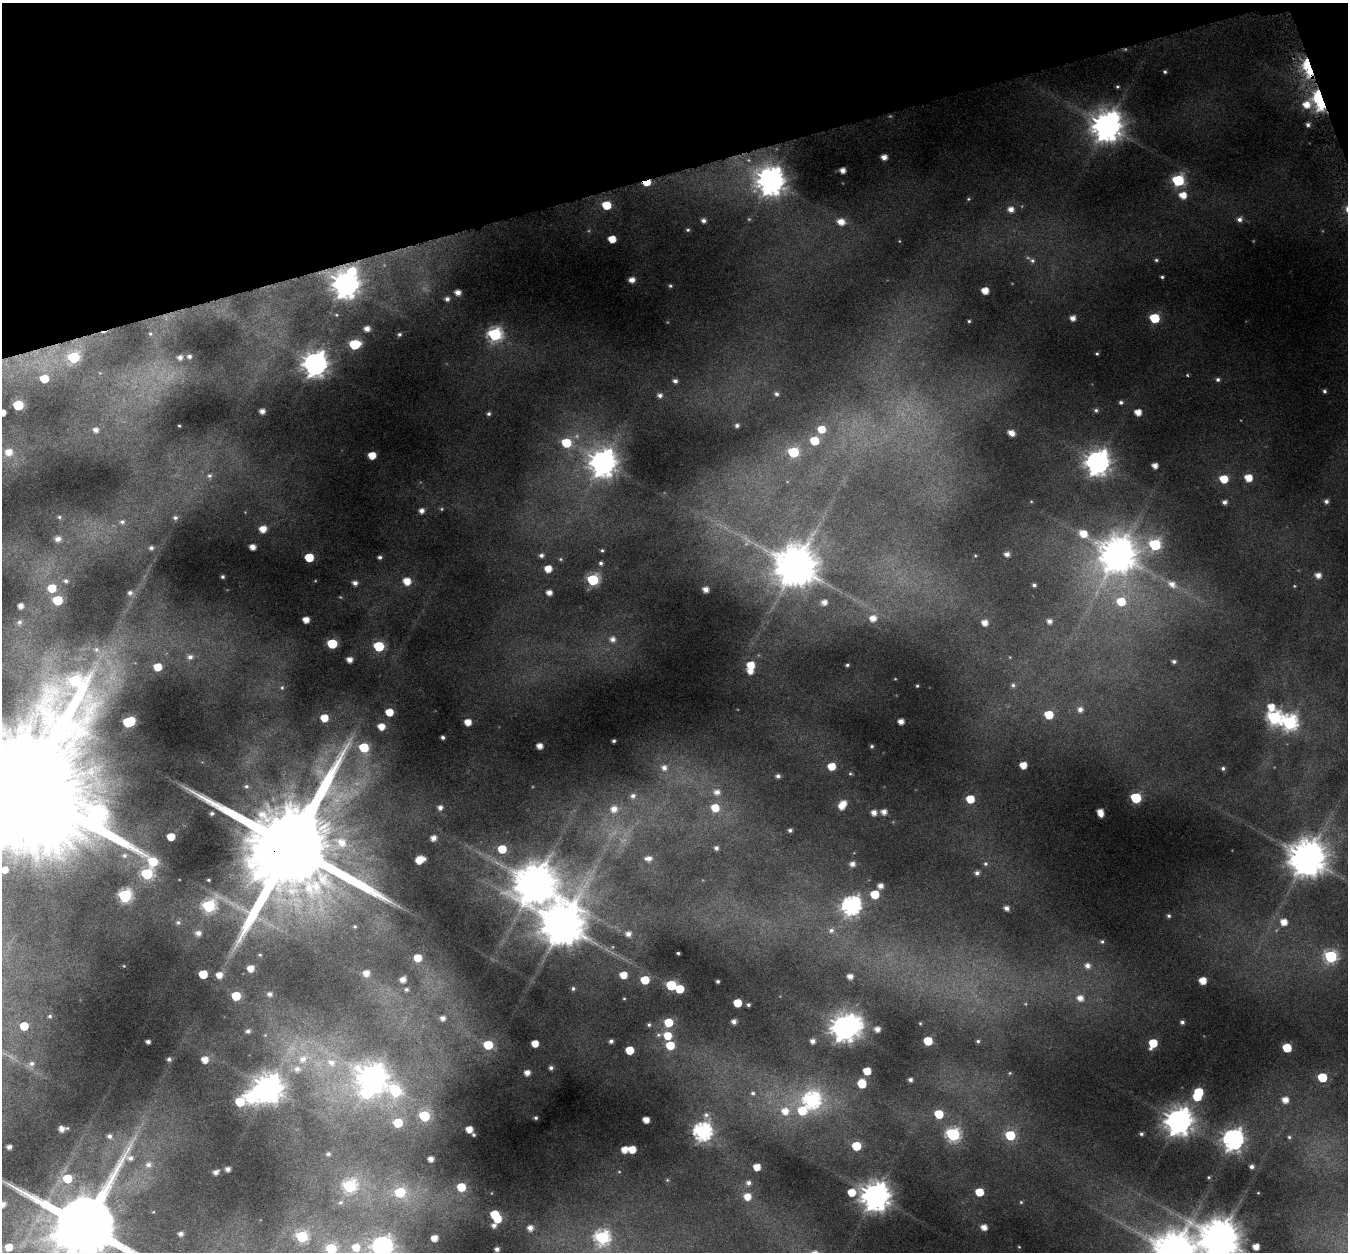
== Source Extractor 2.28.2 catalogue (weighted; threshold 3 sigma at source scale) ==
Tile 3 of 4 x 4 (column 3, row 1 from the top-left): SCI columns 2697-4042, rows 3825-5074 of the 5428 x 5208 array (HDU 1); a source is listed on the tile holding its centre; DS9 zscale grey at full resolution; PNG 1350 x 1254 px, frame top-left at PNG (2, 3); no overlay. Shown black and unused: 14% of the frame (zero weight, under 4 of 8 exposures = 2% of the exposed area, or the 3 px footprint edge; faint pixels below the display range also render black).
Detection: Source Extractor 2.28.2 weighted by HDU 2 'WHT'; one run over the whole footprint, this tile lists its part. Background 0.0428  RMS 0.0094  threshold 0.0383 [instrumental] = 3 sigma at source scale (4.09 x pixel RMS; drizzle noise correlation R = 1.36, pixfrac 0.8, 0.0396/0.0396 arcsec/px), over >= 5 px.
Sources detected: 347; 10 too faint to see at this stretch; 5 inside a brighter object's white glare — not listed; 2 inside a brighter listed object's ellipse — not listed separately; the other 330 listed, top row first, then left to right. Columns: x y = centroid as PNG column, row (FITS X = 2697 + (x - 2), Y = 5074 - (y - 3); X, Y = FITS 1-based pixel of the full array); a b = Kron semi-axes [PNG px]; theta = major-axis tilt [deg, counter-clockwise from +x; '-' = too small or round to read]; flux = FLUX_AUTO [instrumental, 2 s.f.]
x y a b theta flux
1308 67 21 8 -74 56
1165 72 4 4 - 1.4
1117 87 5 5 - 1.3
1319 99 14 7 -76 120
1306 105 10 9 - 13
1308 125 5 5 - 2.6
1107 126 10 10 - 1400
884 157 5 5 - 6.3
842 170 5 4 - 5.9
1178 180 7 6 - 91
771 181 10 9 - 1100
646 183 6 4 10 23
1183 195 8 7 - 12
968 199 5 4 - 1
606 205 6 6 - 25
1011 209 7 6 - 6.3
1239 219 6 6 - 3.8
703 221 5 4 - 3.5
841 222 9 7 -12 9.7
688 230 5 5 - 1.5
612 239 5 5 - 15
1032 260 7 7 - 2.7
1156 260 5 4 - 1.5
1162 277 3 3 - 1.3
632 280 5 4 - 5.9
346 284 10 9 - 1000
670 286 4 3 - 1.1
985 291 5 5 - 11
458 292 5 5 - 6.3
447 299 6 5 - 3.5
1073 318 5 5 - 5.6
1154 318 6 6 - 41
969 321 3 3 - 1.2
367 329 5 5 - 6.1
150 334 5 4 - 1.1
399 334 5 5 - 1.8
495 334 7 7 - 160
355 344 7 6 - 58
1097 354 4 4 - 1.3
189 356 5 4 - 2.4
74 357 6 6 - 70
180 357 5 5 - 3.9
315 364 9 8 - 810
1187 375 4 4 - 0.89
44 379 6 6 - 19
1218 379 5 5 - 2.1
675 381 5 5 - 2.9
1324 391 4 3 - 1.6
776 394 5 5 - 2.5
660 395 6 5 - 3.2
1121 402 6 5 - 2.1
18 405 6 6 - 47
1096 410 5 5 - 1.7
262 411 4 4 - 4.9
1138 412 5 5 - 9.3
2 413 5 5 - 9
489 414 5 4 - 1.9
737 425 5 5 - 2.5
179 426 3 2 - 0.7
821 429 6 6 - 14
96 430 7 6 - 4.9
1011 433 6 4 -37 7.2
814 441 6 6 - 26
566 443 8 7 - 27
9 452 7 6 - 8.9
793 452 6 6 - 53
372 455 5 5 - 15
1097 462 9 8 - 760
603 463 10 9 - 970
1155 466 5 4 - 6.2
209 475 7 6 - 2.5
1248 478 6 5 - 13
1224 479 6 6 - 17
1326 501 5 5 - 2.8
1224 502 4 4 - 3
422 511 5 5 - 4.9
59 517 5 4 - 1.2
175 518 7 6 - 2.7
122 522 8 7 - 3.6
263 529 6 5 - 11
1083 534 10 8 -30 14
58 539 6 6 - 4.9
1155 545 7 6 - 91
253 547 5 4 - 6.7
151 548 6 5 - 3
602 550 5 4 - 1.2
1007 554 4 4 - 3.9
1118 554 12 11 - 2000
541 555 5 4 - 2.5
309 557 6 5 - 26
380 557 4 4 - 2.1
601 563 5 4 - 1.9
795 566 12 11 - 2900
548 569 5 5 - 12
1318 575 6 5 - 5.8
222 577 3 3 - 1.4
593 580 6 6 - 94
66 581 6 5 - 2
407 581 7 6 - 13
355 583 5 5 - 4.1
1172 584 12 8 -32 8.2
1034 585 3 3 - 1.6
1294 586 4 4 - 0.79
52 588 7 6 - 18
705 589 5 4 - 6.4
549 592 5 4 - 5.7
130 593 6 6 - 3.1
57 600 6 6 - 40
1121 601 8 8 - 22
824 602 5 5 - 5.2
20 606 4 4 - 5.2
873 618 7 6 - 7.9
306 620 5 5 - 9.7
1049 621 5 5 - 4.2
19 622 6 6 - 2.4
985 623 5 5 - 6.9
613 639 8 7 - 4.9
332 644 6 6 - 47
379 646 6 6 - 55
96 649 8 7 - 3.8
190 657 7 7 - 4.2
350 660 5 5 - 6.7
1174 661 5 4 - 2.3
751 665 6 6 - 15
847 665 3 3 - 1.3
158 667 6 6 - 17
750 671 5 5 - 7.4
1013 685 5 5 - 1.9
917 686 3 3 - 0.91
282 688 5 4 - 1.2
1271 707 7 7 - 12
1080 709 6 6 - 4.3
389 712 6 5 - 16
1049 715 6 5 - 25
324 718 5 5 - 15
1274 718 7 7 - 170
901 721 5 4 - 6.4
129 722 8 6 22 61
468 722 5 5 - 11
1289 722 8 7 - 200
381 726 6 6 - 11
443 737 3 3 - 2.2
614 741 3 3 - 1.7
540 746 5 5 - 7.4
872 746 4 3 - 1.3
364 747 7 6 - 33
1023 765 5 5 - 12
832 766 6 5 - 16
664 768 8 7 - 5.4
1223 768 5 4 - 1.8
850 774 5 3 - 0.98
778 776 5 4 - 2.9
246 786 5 5 - 1.6
27 789 58 39 8 49000
717 792 7 7 - 5.4
633 796 6 6 - 3
1136 798 6 6 - 58
970 799 6 5 - 19
841 806 7 5 -45 8.2
440 808 5 4 - 4.1
715 808 7 6 - 15
614 809 7 7 - 6.9
884 812 6 5 - 5.2
212 813 4 3 - 1.9
874 813 5 5 - 5.3
1100 813 7 5 -74 10
790 830 4 4 - 2.3
171 837 5 5 - 16
433 838 5 5 - 5.6
341 842 16 12 -29 17
291 846 34 23 17 26000
716 848 4 4 - 2.4
502 849 6 6 - 21
124 855 8 7 - 3.3
648 858 9 6 0 4.9
1307 858 11 11 - 2500
420 860 8 6 28 17
852 864 6 5 - 4.8
985 864 6 6 - 1.7
4 870 5 5 - 9
977 873 5 5 - 2.9
208 880 3 3 - 1
535 884 13 12 - 2900
880 886 5 5 - 5.6
875 894 6 6 - 24
125 896 7 6 - 140
851 905 8 7 - 350
209 906 7 6 - 120
1006 908 5 5 - 4.2
1169 916 5 5 - 1.8
178 922 6 5 - 1.9
1284 922 7 6 - 9.6
563 925 13 12 - 3400
355 926 5 4 - 1.1
831 930 8 7 - 3.7
198 933 6 5 - 4.6
628 934 6 5 - 4.8
1102 942 6 5 - 1.8
678 953 3 3 - 1.1
260 955 5 4 - 1
1330 956 7 6 - 110
418 958 6 6 - 14
124 966 3 3 - 0.6
1087 966 8 7 - 5.6
251 968 5 5 - 9.6
366 973 6 6 - 7.9
203 974 5 5 - 25
219 975 6 5 - 8
623 975 5 5 - 12
850 976 5 4 - 5.5
403 980 5 4 - 5.8
645 980 6 5 - 21
1203 980 5 5 - 13
718 981 3 3 - 1.6
671 985 6 6 - 54
406 989 5 4 - 1.7
573 989 6 4 87 1.5
679 989 6 5 - 26
270 994 6 5 - 3
236 996 6 5 - 29
1080 998 9 8 - 8.2
624 999 4 3 - 0.69
737 1003 5 5 - 22
748 1005 3 3 - 1.5
50 1016 5 4 - 1.4
443 1018 6 6 - 5
668 1022 6 6 - 24
734 1022 4 4 - 4.1
1182 1022 5 5 - 2.3
920 1023 4 3 - 0.77
649 1025 5 5 - 1.6
24 1026 6 6 - 18
844 1028 9 8 - 880
877 1029 5 4 - 5.4
248 1031 5 5 - 2.6
265 1035 5 5 - 0.94
668 1036 7 7 - 19
611 1041 4 4 - 2.7
813 1041 4 4 - 4.6
928 1041 6 5 - 26
978 1041 5 4 - 1.3
148 1042 4 4 - 3
535 1043 5 5 - 12
1153 1043 7 6 - 25
488 1045 7 6 - 29
670 1045 6 6 - 24
1287 1048 6 5 - 29
630 1050 6 5 - 19
169 1059 4 4 - 2
303 1059 13 10 40 12
205 1060 6 6 - 10
331 1062 14 11 -30 14
32 1063 7 7 - 2.9
551 1068 5 5 - 2.4
867 1071 5 5 - 17
527 1073 5 5 - 6.3
1010 1073 4 4 - 0.83
373 1077 11 9 -16 1100
1322 1077 6 6 - 32
910 1080 4 4 - 2.7
862 1083 6 6 - 24
269 1088 9 9 - 1300
395 1091 11 8 -37 70
1199 1092 6 5 - 27
753 1093 6 5 - 2.1
812 1100 8 8 - 210
1285 1100 6 6 - 8.1
240 1102 7 6 - 28
785 1111 10 10 - 12
802 1111 10 9 - 25
939 1114 6 5 - 25
706 1115 8 7 - 3.4
424 1116 6 6 - 54
536 1118 3 3 - 1.4
646 1120 5 4 - 9.3
1179 1121 9 9 - 1100
398 1123 6 6 - 31
61 1129 5 4 - 5
469 1129 5 5 - 10
702 1132 7 7 - 310
953 1134 7 7 - 140
1141 1134 4 4 - 1.7
474 1135 3 3 - 1.3
1010 1135 6 6 - 45
109 1136 6 5 - 2.9
1289 1137 5 5 - 1.5
1233 1139 8 8 - 510
856 1146 6 6 - 27
9 1147 4 4 - 4.1
632 1149 6 5 - 14
625 1150 5 5 - 9.8
328 1154 6 5 - 2.1
431 1159 4 4 - 5.4
148 1164 9 8 - 5.4
757 1167 5 5 - 11
1252 1167 5 4 - 3
228 1169 4 4 - 4.1
216 1172 5 4 - 4
1209 1177 4 3 - 0.84
67 1178 6 6 - 29
667 1180 5 3 - 0.75
748 1183 6 5 - 2.9
350 1186 7 7 - 120
461 1187 6 6 - 21
400 1192 7 6 - 45
852 1192 6 6 - 17
979 1192 6 5 - 21
1258 1193 3 2 - 0.55
876 1196 9 9 - 1400
747 1197 6 6 - 11
341 1202 8 6 36 2.7
1021 1202 5 4 - 0.98
2 1204 7 6 - 6.8
495 1214 6 5 - 24
494 1225 7 5 68 3.7
85 1226 22 19 5 12000
984 1227 5 4 - 6.8
530 1228 6 5 - 5.9
181 1234 4 4 - 3.6
302 1236 6 6 - 90
602 1237 7 7 - 170
434 1238 5 5 - 8.9
1219 1238 12 11 - 2800
9 1247 7 6 - 13
356 1247 9 9 - 16
382 1247 9 9 - 440
1256 1247 5 5 - 8.7
331 1248 6 6 - 52
497 1249 4 4 - 3.5
1174 1252 13 12 - 3000
Overlapping masked pixels (flux is a lower limit): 5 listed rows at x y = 1308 67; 1319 99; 646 183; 346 284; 291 846
Isophote crosses this tile's border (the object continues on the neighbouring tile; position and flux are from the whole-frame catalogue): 9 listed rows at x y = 2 413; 27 789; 4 870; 2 1204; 85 1226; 1219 1238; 382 1247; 331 1248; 1174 1252